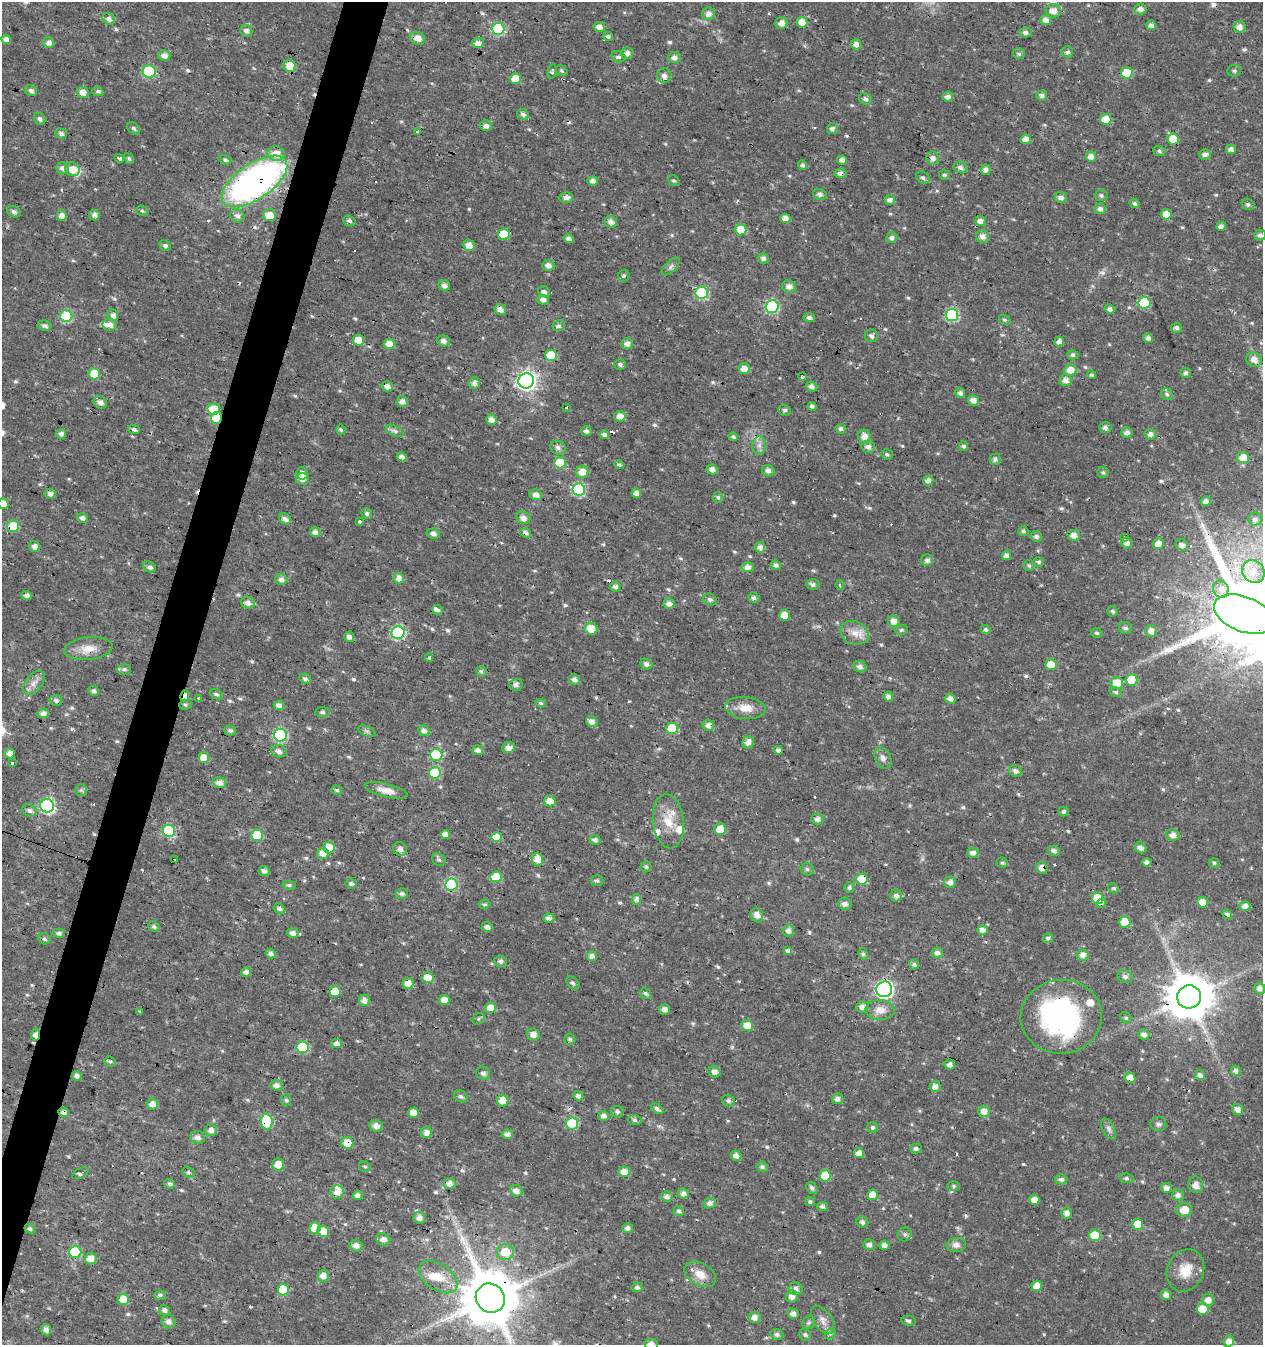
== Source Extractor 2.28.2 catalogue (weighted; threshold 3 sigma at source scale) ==
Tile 7 of 4 x 4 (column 3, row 2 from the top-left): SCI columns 2800-4060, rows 2688-4030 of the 5534 x 5379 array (HDU 1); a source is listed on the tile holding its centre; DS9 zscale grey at full resolution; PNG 1265 x 1347 px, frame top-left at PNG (2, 2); each listed source drawn as its Kron ellipse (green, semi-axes under 4 px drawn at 4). Shown black and unused: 3% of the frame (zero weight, under 3 of 4 exposures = <1% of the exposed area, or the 3 px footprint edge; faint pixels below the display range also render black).
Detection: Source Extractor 2.28.2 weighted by HDU 2 'WHT'; one run over the whole footprint, this tile lists its part. Background 0.0159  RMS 0.0022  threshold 0.00973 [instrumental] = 3 sigma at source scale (4.5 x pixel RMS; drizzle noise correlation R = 1.50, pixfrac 1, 0.0396/0.0396 arcsec/px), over >= 5 px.
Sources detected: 650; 2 inside a brighter object's white glare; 24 cosmic-ray / hot-pixel residue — neither listed nor drawn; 10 inside a brighter listed object's ellipse — not listed separately; of the other 614, all 500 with FLUX_AUTO >= 0.391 (the completeness limit of this list) listed and drawn (114 fainter detections not listed), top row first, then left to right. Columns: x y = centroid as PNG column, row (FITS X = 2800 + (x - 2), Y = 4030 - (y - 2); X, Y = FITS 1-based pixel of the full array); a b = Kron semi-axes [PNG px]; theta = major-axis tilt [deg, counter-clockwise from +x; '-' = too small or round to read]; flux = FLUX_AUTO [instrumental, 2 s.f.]
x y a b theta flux
1140 9 6 5 - 1.1
1053 11 7 6 - 1.8
708 14 6 6 - 1.3
109 19 6 5 - 1.2
1046 20 5 5 - 1.4
802 22 5 5 - 2.4
781 23 6 6 - 1.4
1151 25 5 5 - 1.1
599 27 6 5 - 1.2
1240 27 6 6 - 1.4
498 29 6 6 - 17
246 31 6 5 - 0.78
1026 32 6 5 - 0.73
608 36 5 4 - 0.56
418 38 7 6 - 1.7
6 39 5 4 - 1.5
49 43 5 5 - 1.4
478 43 6 5 - 1.2
856 44 5 5 - 1.1
1067 52 6 5 - 0.83
627 53 6 5 - 1.2
1019 54 6 5 - 0.48
164 55 6 5 - 1.3
618 57 7 5 -21 0.63
674 58 6 5 - 1
290 66 6 6 - 3.3
552 71 7 4 77 0.43
562 71 6 5 - 0.4
1234 71 7 5 9 0.51
149 72 7 6 - 16
1127 73 6 5 - 5.8
664 76 7 7 - 1
515 79 5 5 - 3.6
31 91 6 5 - 0.79
98 91 6 4 -18 0.47
83 92 6 5 - 1.9
1042 95 5 5 - 0.75
948 97 5 5 - 1.1
865 99 6 5 - 0.76
523 114 6 5 - 0.67
40 119 6 5 - 0.71
1106 119 5 5 - 3.9
486 126 6 5 - 1
133 128 7 5 -39 0.5
832 128 5 5 - 0.88
417 132 3 3 - 1.8
61 133 6 5 - 0.77
1026 139 5 4 - 2
1173 139 5 5 - 4.6
1231 149 5 5 - 0.97
1159 151 6 5 - 0.49
276 154 8 7 - 3.1
1205 154 5 5 - 1.1
1091 157 5 5 - 1.4
119 158 5 3 - 1.5
933 158 7 6 - 1.1
129 159 5 4 - 0.42
225 160 6 5 - 0.45
842 160 5 4 - 1
803 165 5 4 - 0.62
961 167 7 6 - 0.8
62 168 6 5 - 1.1
72 169 7 6 - 3.3
986 170 5 5 - 0.93
841 173 6 4 -10 1.2
944 175 5 5 - 0.45
923 178 7 5 -32 0.62
254 181 38 17 34 88
593 181 5 5 - 1
674 181 6 5 - 0.42
820 194 7 5 -11 0.7
1101 195 6 5 - 0.53
1061 197 6 5 - 0.89
566 198 7 5 0 0.89
890 200 5 5 - 0.86
1135 203 5 4 - 0.57
1248 204 6 5 - 0.61
1100 209 6 5 - 0.82
142 211 6 5 - 0.39
14 212 7 5 -24 0.64
1166 214 5 5 - 2.8
94 215 5 5 - 1.1
269 215 6 6 - 2.9
62 216 5 5 - 1.3
237 216 7 6 - 0.89
785 218 5 4 - 1.5
349 221 6 5 - 0.54
980 221 5 5 - 1.2
611 222 6 5 - 1.1
1221 226 5 4 - 1
741 230 5 5 - 5.1
504 234 5 5 - 4.9
1260 235 5 5 - 0.7
983 236 6 6 - 1.2
892 237 6 5 - 0.77
569 239 5 4 - 0.98
165 245 6 5 - 0.62
469 245 6 5 - 1.8
763 258 6 5 - 0.74
548 266 6 5 - 1.1
671 267 11 5 44 0.66
624 276 6 5 - 0.44
444 285 6 5 - 0.96
789 286 7 6 - 1.3
544 292 6 5 - 0.77
702 293 6 6 - 19
543 300 6 4 -15 0.98
1144 303 6 6 - 15
772 306 6 6 - 25
1110 309 5 4 - 0.9
500 310 6 5 - 1.3
113 315 6 5 - 1.2
952 315 6 6 - 25
66 316 6 6 - 14
809 318 6 4 -12 0.74
1005 320 6 5 - 0.4
109 325 7 6 - 1.2
44 326 7 5 -9 0.71
559 326 6 5 - 0.74
1176 328 5 5 - 0.77
871 336 7 6 - 0.79
1148 338 5 5 - 0.95
358 340 6 5 - 2.7
444 341 6 5 - 1.2
1059 342 5 4 - 1.3
389 344 5 5 - 2.7
627 344 6 5 - 1.1
551 355 6 5 - 6.6
1073 355 5 4 - 0.69
1254 359 8 7 - 1.6
620 365 6 5 - 0.63
744 369 5 5 - 2.2
1070 370 6 5 - 2.9
1186 373 5 5 - 0.69
94 374 6 5 - 5.3
1092 375 4 4 - 0.46
802 377 4 3 - 0.86
1066 380 6 6 - 1.3
526 381 8 7 - 110
474 383 6 5 - 1.1
387 386 5 5 - 0.95
812 386 6 5 - 0.94
960 393 5 4 - 0.89
1167 394 6 5 - 0.49
973 400 6 5 - 1.4
402 401 6 5 - 1
100 402 7 5 -35 0.98
812 406 4 4 - 0.78
567 407 3 3 - 0.88
214 409 6 5 - 5.7
784 410 6 5 - 0.53
620 416 6 5 - 1.7
216 418 6 5 - 9.2
491 420 5 5 - 1.3
1105 428 6 5 - 0.82
134 429 6 4 -20 0.52
841 429 5 5 - 0.59
341 430 5 4 - 0.41
395 431 9 5 -27 0.66
586 431 5 5 - 0.79
1127 432 5 5 - 1.1
61 434 5 5 - 1.2
1150 434 6 5 - 1
604 435 5 4 - 0.8
733 437 4 4 - 0.53
865 437 7 6 - 1.8
759 445 9 7 -90 1.1
964 446 5 4 - 0.5
868 447 7 6 - 0.86
558 448 8 6 -22 0.85
887 454 6 5 - 0.53
402 457 5 4 - 1
1243 458 6 5 - 2.9
995 459 5 5 - 0.76
560 463 6 5 - 6.5
619 465 5 4 - 0.5
712 469 5 5 - 1.2
768 471 6 5 - 1
582 472 6 6 - 2.2
1103 472 6 5 - 0.43
302 473 6 6 - 1.3
302 479 6 6 - 1.4
928 480 5 5 - 1.3
579 489 6 6 - 22
636 493 5 4 - 1.2
50 494 5 5 - 0.94
536 495 6 5 - 1.2
718 497 5 5 - 0.43
1206 501 5 5 - 1.2
3 504 5 5 - 4.1
367 513 5 5 - 0.5
82 518 5 5 - 0.99
523 518 7 6 - 1.1
285 519 6 5 - 0.97
1255 519 6 6 - 0.73
360 521 3 3 - 0.73
13 526 6 6 - 8.7
1023 531 5 5 - 0.53
315 532 5 5 - 1.1
526 533 6 4 -27 0.9
433 534 6 5 - 0.95
1074 535 6 5 - 1.5
1036 537 6 5 - 0.75
1124 537 4 3 - 0.78
1127 543 5 5 - 1.2
1158 543 5 5 - 1.8
1182 545 6 5 - 1.1
34 546 6 5 - 1.3
760 547 5 5 - 1.2
1007 556 4 4 - 1.3
927 560 6 6 - 0.77
1039 562 5 4 - 0.43
776 565 5 4 - 0.7
1029 566 5 5 - 0.47
149 567 6 5 - 0.72
748 567 6 5 - 1.4
1253 571 12 10 -49 2.4
399 578 5 5 - 1.5
281 579 6 5 - 1.1
813 584 6 5 - 0.72
840 585 5 3 - 0.44
615 587 5 5 - 0.75
1221 589 9 7 -72 1.3
26 595 5 4 - 1.1
754 598 5 5 - 0.72
710 599 7 5 -23 0.74
248 603 7 6 - 1.2
669 604 5 5 - 1.2
437 610 5 5 - 0.52
1113 611 5 5 - 0.49
1244 614 31 17 -21 3500
785 615 5 5 - 3.1
894 621 6 5 - 1.7
1125 628 6 6 - 0.7
591 629 6 5 - 3.7
901 630 6 5 - 0.42
986 630 5 4 - 0.58
1151 631 6 5 - 1.4
398 633 6 6 - 25
855 633 15 11 -21 2.4
1097 633 6 5 - 0.5
349 637 5 4 - 0.91
88 649 24 11 6 3.2
429 657 4 3 - 0.41
646 664 6 5 - 0.97
1051 664 6 5 - 3.3
860 667 6 5 - 0.84
124 669 7 5 -1 0.57
481 671 5 5 - 0.53
305 679 6 5 - 0.66
575 680 6 5 - 1.1
1132 680 6 6 - 6.9
34 683 14 8 52 1.5
1117 683 6 6 - 4.5
516 685 7 6 - 0.81
94 691 5 4 - 0.65
1116 692 6 5 - 0.46
216 694 7 4 -26 0.46
185 696 6 4 80 2.5
888 696 5 5 - 0.95
199 698 3 3 - 0.8
950 698 5 5 - 1.2
56 700 6 5 - 0.64
541 703 5 4 - 0.4
185 705 6 5 - 0.42
279 705 5 4 - 1.1
745 708 20 11 -7 3
322 712 7 5 5 0.57
43 713 6 4 5 0.96
592 721 6 5 - 1.4
708 725 6 5 - 1.2
672 728 6 5 - 7.5
230 730 6 5 - 0.56
367 731 9 4 -22 0.54
424 731 6 5 - 1.1
280 735 6 6 - 26
748 742 6 5 - 1.3
508 748 6 5 - 1.5
478 750 5 5 - 0.93
778 750 4 4 - 0.78
279 751 8 6 -16 0.99
10 753 5 5 - 1.5
436 755 6 6 - 15
204 758 5 5 - 3.4
883 758 11 7 -63 1.1
12 763 3 3 - 0.91
1015 771 7 5 -34 0.74
435 773 6 6 - 8.9
219 783 7 5 -18 1.4
81 790 6 6 - 0.43
337 790 5 4 - 0.41
386 790 22 6 -13 2.3
550 801 5 5 - 2.2
47 806 7 6 - 34
29 810 7 6 - 0.87
1063 811 5 4 - 0.43
817 819 6 5 - 0.88
668 821 27 15 -83 5.1
720 829 6 6 - 3.5
169 831 6 6 - 20
445 834 4 4 - 1.2
257 835 6 6 - 6.6
1173 835 7 5 -10 1.2
497 837 5 5 - 3.6
595 840 5 4 - 0.73
329 848 6 6 - 4
1141 848 6 5 - 1.1
400 849 7 6 - 1.2
1054 851 6 5 - 0.83
323 853 6 5 - 1.8
973 853 6 5 - 1.1
175 859 3 2 - 0.39
537 859 6 5 - 2.9
439 860 7 6 - 0.53
1147 862 4 4 - 0.85
1002 863 6 5 - 0.4
1214 863 5 4 - 0.4
646 867 5 5 - 0.44
1042 868 6 6 - 1.3
807 869 7 6 - 0.5
264 871 5 5 - 0.95
496 877 6 5 - 5.1
862 879 5 5 - 5.4
597 881 6 5 - 0.53
950 882 6 6 - 1.2
351 883 5 5 - 0.69
289 885 6 4 -9 0.47
451 885 6 6 - 21
849 888 5 5 - 0.44
1113 888 5 4 - 0.42
402 893 6 5 - 0.65
896 896 6 6 - 0.96
1098 898 6 5 - 6.7
637 899 5 4 - 1.1
1203 902 5 5 - 3.2
1101 903 5 4 - 0.97
485 904 6 4 9 0.42
845 904 6 6 - 1
1245 906 5 5 - 1.3
279 908 6 5 - 0.73
1227 914 5 4 - 0.8
757 915 7 6 - 1.5
549 918 5 4 - 1.1
1125 922 5 5 - 5.4
154 926 6 5 - 0.51
487 927 5 4 - 1
982 930 5 5 - 1.2
788 931 6 5 - 1
59 933 6 4 -14 0.66
293 933 6 5 - 1.1
1048 938 5 4 - 0.56
44 939 6 5 - 0.51
788 950 3 3 - 2.4
271 953 5 4 - 0.99
937 953 6 5 - 0.89
863 954 6 4 -76 0.51
1083 955 6 5 - 1.3
592 956 5 5 - 1
501 961 6 5 - 0.71
914 964 5 5 - 0.63
246 972 5 4 - 0.84
1125 976 7 6 - 0.75
428 977 6 5 - 4.7
408 983 5 5 - 2.2
573 983 8 5 -45 0.65
1260 988 6 5 - 1.1
884 989 8 8 - 60
335 991 5 5 - 3.6
645 993 6 4 -32 0.5
1189 997 12 11 - 920
364 1000 6 5 - 1.4
444 1000 5 5 - 1.7
862 1007 6 5 - 1.2
490 1008 5 5 - 2.9
665 1009 5 5 - 1.2
880 1010 14 10 -1 2.3
139 1012 3 2 - 0.62
1061 1017 40 37 6 40
1126 1018 6 5 - 0.45
478 1019 6 5 - 0.4
747 1026 6 5 - 2.7
533 1034 6 6 - 1.6
36 1035 6 4 81 1.9
1144 1035 5 5 - 1
570 1039 5 5 - 0.49
336 1043 5 4 - 1.2
303 1047 6 6 - 15
110 1062 6 5 - 0.42
950 1065 5 5 - 1.2
1236 1071 5 4 - 0.98
714 1072 6 5 - 0.98
483 1073 7 6 - 0.8
1200 1075 5 5 - 0.91
77 1076 5 4 - 1
1130 1078 5 5 - 1.7
276 1085 6 5 - 1
935 1086 5 5 - 1.2
461 1096 7 5 -31 0.65
578 1096 5 4 - 0.96
837 1099 5 5 - 1
286 1100 6 5 - 0.39
503 1101 6 5 - 3.1
728 1101 6 5 - 0.64
152 1104 5 5 - 1.7
657 1109 7 4 -34 0.67
1238 1109 6 5 - 1.4
984 1111 6 5 - 1.7
64 1112 5 4 - 1
617 1112 6 6 - 0.58
414 1113 5 5 - 1.8
604 1116 5 5 - 1.1
635 1120 7 5 -4 0.46
267 1122 8 6 -83 15
572 1123 6 6 - 14
1158 1124 8 7 - 0.71
376 1126 7 6 - 1.3
873 1127 5 5 - 0.59
1109 1129 11 5 -61 0.67
211 1130 6 5 - 1.3
426 1132 5 5 - 1.6
507 1134 5 4 - 0.99
198 1138 7 6 - 1.1
347 1143 6 6 - 3.4
916 1148 5 5 - 0.6
859 1153 5 5 - 1.5
736 1156 5 5 - 1.2
278 1164 6 6 - 2.2
365 1167 6 5 - 0.49
762 1167 5 5 - 0.6
188 1172 6 5 - 0.42
624 1172 6 5 - 2.7
80 1173 9 5 27 0.65
825 1176 5 5 - 6.2
1126 1178 7 5 -10 0.44
1061 1179 6 5 - 0.69
170 1184 5 4 - 0.54
450 1184 6 5 - 1.3
1196 1185 8 7 - 1.5
954 1186 6 5 - 0.46
812 1188 6 5 - 0.6
1166 1188 5 5 - 1.2
516 1191 6 5 - 1.4
337 1192 7 6 - 1.8
683 1193 5 5 - 1.2
357 1195 5 5 - 1
873 1195 5 5 - 2.9
1178 1195 6 5 - 1.1
667 1197 5 5 - 0.98
1034 1200 5 5 - 1.9
810 1202 5 4 - 0.47
710 1203 6 5 - 1.3
822 1206 5 4 - 0.82
1184 1210 8 6 10 3
679 1211 5 5 - 0.64
1067 1213 5 5 - 1.2
419 1218 6 6 - 1.3
862 1222 6 5 - 0.79
1138 1224 5 5 - 5.3
315 1228 6 5 - 5.6
628 1228 5 5 - 0.91
30 1229 5 4 - 0.54
323 1231 6 5 - 2.8
905 1234 7 6 - 0.63
1095 1236 6 5 - 6.8
383 1239 7 6 - 1.2
869 1245 6 5 - 0.9
884 1245 5 4 - 1
956 1245 10 7 9 1.1
356 1246 6 6 - 1.2
75 1252 6 6 - 15
505 1252 8 8 - 4.8
91 1259 6 5 - 2.4
1185 1270 22 18 64 4.7
700 1274 17 11 -30 2.8
323 1276 6 5 - 1.5
438 1277 22 13 -34 4.9
1037 1286 5 5 - 2.6
637 1287 5 5 - 0.64
283 1289 6 5 - 6.9
796 1289 7 6 - 1.2
160 1295 6 5 - 0.58
1166 1295 5 5 - 1.1
792 1296 6 6 - 1.5
490 1298 15 14 - 1600
123 1299 5 5 - 5.1
1208 1300 6 6 - 1.7
1203 1309 6 5 - 5.4
164 1310 6 5 - 0.78
793 1314 5 5 - 1.2
754 1317 6 5 - 1.5
823 1320 16 9 -54 1.6
908 1321 7 5 -9 0.51
168 1322 7 6 - 1.1
809 1323 7 5 44 0.41
46 1330 6 5 - 1.1
777 1334 6 5 - 0.74
830 1334 6 4 45 0.4
805 1335 6 5 - 0.55
1229 1341 5 5 - 1.7
651 1344 7 5 -7 1.1
Overlapping masked pixels (flux is a lower limit): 26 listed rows (the first 20) at x y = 841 173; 254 181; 387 386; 216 418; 560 463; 50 494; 13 526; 526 533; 1244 614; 88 649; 185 696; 668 821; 497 837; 1042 868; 862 879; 451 885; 1101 903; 1189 997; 1061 1017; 36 1035
Isophote crosses this tile's border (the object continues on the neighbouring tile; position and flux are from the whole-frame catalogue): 4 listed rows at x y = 3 504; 1244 614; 490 1298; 651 1344